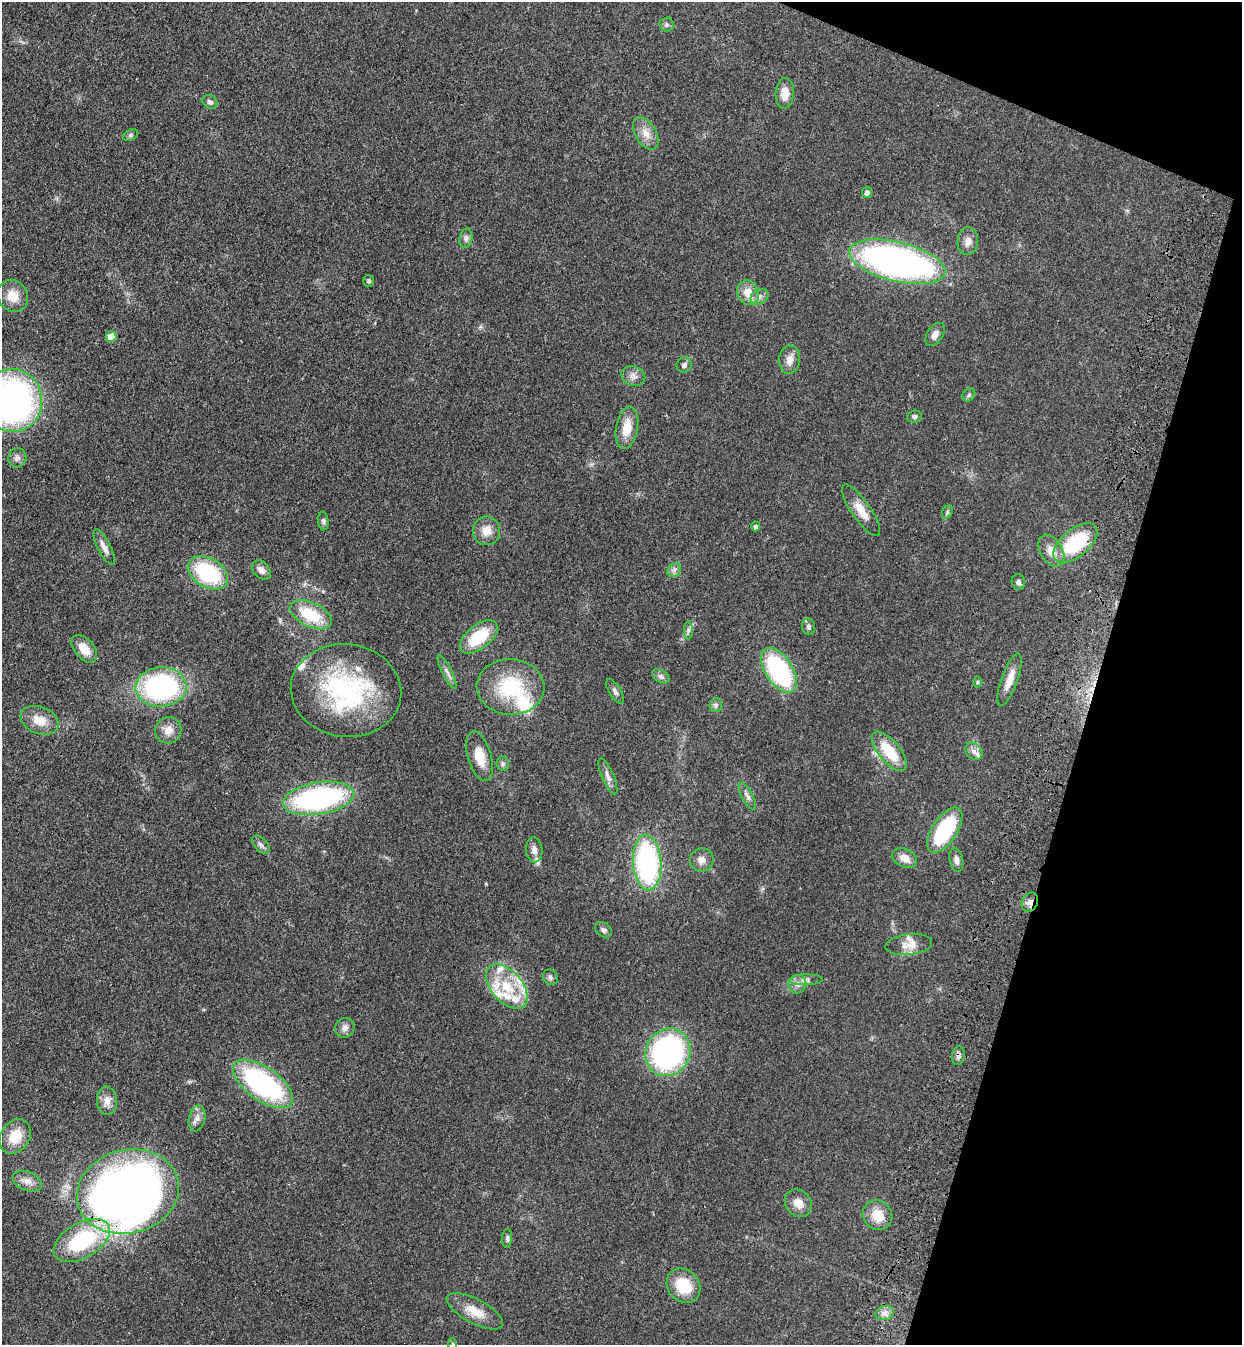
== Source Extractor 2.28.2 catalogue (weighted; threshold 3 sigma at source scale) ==
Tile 8 of 4 x 4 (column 4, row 2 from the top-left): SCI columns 3963-5202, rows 2730-4072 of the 5574 x 5458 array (HDU 1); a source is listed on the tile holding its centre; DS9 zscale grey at full resolution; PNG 1244 x 1347 px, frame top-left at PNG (2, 2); each listed source drawn as its Kron ellipse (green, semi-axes under 4 px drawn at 4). Shown black and unused: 15% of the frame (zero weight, under 3 of 4 exposures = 6% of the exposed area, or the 3 px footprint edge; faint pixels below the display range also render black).
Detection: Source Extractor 2.28.2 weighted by HDU 2 'WHT'; one run over the whole footprint, this tile lists its part. Background 0.0826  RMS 0.0066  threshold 0.0298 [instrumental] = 3 sigma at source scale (4.5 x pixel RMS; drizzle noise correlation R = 1.50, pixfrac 1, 0.05/0.05 arcsec/px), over >= 5 px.
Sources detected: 104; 1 inside a brighter object's white glare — neither listed nor drawn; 13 inside a brighter listed object's ellipse — not listed separately; the other 90 listed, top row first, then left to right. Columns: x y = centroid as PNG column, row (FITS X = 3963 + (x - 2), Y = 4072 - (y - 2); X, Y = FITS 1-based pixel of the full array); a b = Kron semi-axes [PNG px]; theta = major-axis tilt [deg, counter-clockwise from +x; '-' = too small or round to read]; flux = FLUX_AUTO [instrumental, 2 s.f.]
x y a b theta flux
667 24 7 7 - 1.6
785 93 15 9 86 8.1
210 102 8 6 -35 2
646 133 18 10 -58 7
131 135 8 5 27 1.4
867 192 5 5 - 2.7
466 238 10 6 80 2.1
968 241 14 10 84 4.8
897 262 49 19 -14 270
368 281 6 5 - 1
748 293 12 10 -68 10
13 296 17 14 -56 11
759 297 9 7 33 3
935 334 13 8 56 4.1
111 337 5 5 - 11
790 360 14 10 82 5.3
684 365 8 7 - 2.2
633 376 12 9 -21 3.8
969 395 7 5 47 1.3
12 400 31 30 - 240
914 416 7 6 - 1.8
627 428 21 11 80 12
17 458 9 9 - 3
861 510 30 9 -55 9.9
947 512 7 5 60 1.1
323 521 9 5 -84 1.6
756 526 5 4 - 1.9
486 531 14 13 - 7.6
1075 543 26 14 39 44
104 547 19 6 -63 4.6
1051 551 17 11 -58 7.7
261 570 11 7 -48 4.1
674 570 7 6 - 2
208 573 22 14 -30 54
1018 582 8 6 -73 2.2
311 615 22 12 -26 25
808 627 8 6 -76 1.8
688 630 9 4 -90 1.6
479 637 22 11 38 28
84 649 16 9 -49 10
779 670 25 13 -57 80
447 672 19 5 -63 2.9
661 676 10 6 -31 2.1
1010 680 27 8 70 8.3
977 682 6 4 89 0.76
161 687 25 19 3 120
511 687 34 28 -3 45
346 691 55 46 -7 96
615 692 14 6 -58 2.3
716 705 7 6 - 1.5
40 720 20 13 -22 11
168 730 13 13 - 6.6
889 751 24 10 -51 22
974 751 10 7 -46 3
479 756 25 11 -74 12
503 764 7 6 - 1.6
608 776 19 6 -66 3.6
747 796 15 5 -61 2.7
318 798 36 16 9 130
945 830 26 12 56 54
261 845 11 6 -48 2.3
534 850 12 8 -86 3.9
905 858 13 9 -27 6.5
702 860 12 11 - 4.5
956 860 12 6 -78 2.9
647 863 28 14 -86 120
1030 902 10 7 64 3.8
603 930 9 7 -38 2
909 945 23 10 7 7.8
550 977 8 7 - 1.8
806 980 16 5 1 3
797 984 9 8 - 3.5
507 986 26 15 -48 22
345 1028 10 9 - 3.4
668 1052 24 22 61 140
958 1056 9 6 82 2.8
263 1084 35 16 -35 110
107 1101 14 10 -87 5.3
197 1119 13 8 80 3.8
15 1136 18 14 57 13
27 1181 15 9 -22 5
128 1192 51 41 14 650
798 1203 15 12 -47 6.9
878 1215 15 14 - 12
507 1238 9 5 85 1.6
82 1240 31 17 30 59
684 1286 18 15 -47 22
475 1311 31 12 -28 12
885 1313 9 7 15 3.1
453 1344 6 4 -88 0.93
Overlapping masked pixels (flux is a lower limit): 4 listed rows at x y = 1075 543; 1030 902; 958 1056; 128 1192
Isophote crosses this tile's border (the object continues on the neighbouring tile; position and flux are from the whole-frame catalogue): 2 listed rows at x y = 12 400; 453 1344